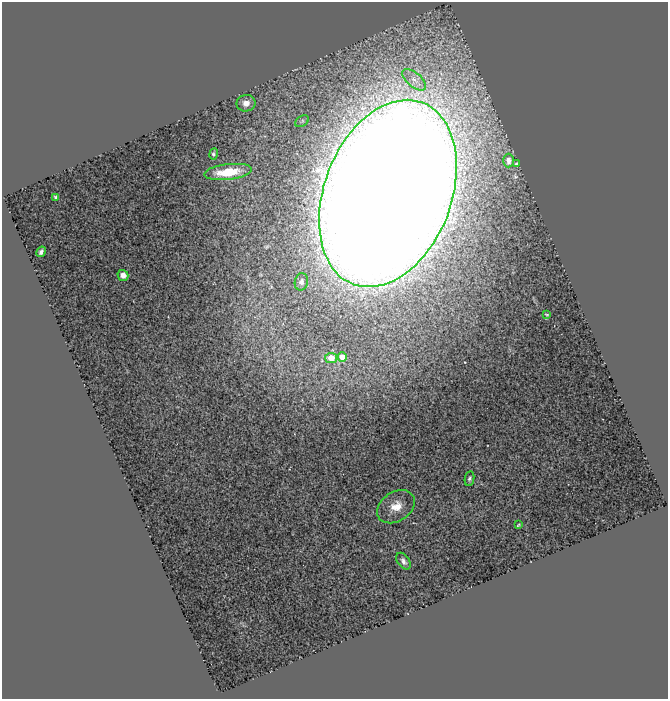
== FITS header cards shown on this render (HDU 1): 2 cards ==
NAXIS1  =                  666
NAXIS2  =                  697

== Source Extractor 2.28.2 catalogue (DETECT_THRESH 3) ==
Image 666 x 697 px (HDU 1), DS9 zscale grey, 1 PNG px = 1 image px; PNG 670 x 701 px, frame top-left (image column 1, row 697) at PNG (2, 2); each listed source drawn as its Kron ellipse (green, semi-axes under 4 px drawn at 4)
Background 1.31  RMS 0.097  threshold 0.291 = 3 sigma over >= 5 px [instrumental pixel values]
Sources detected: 19; all 19 listed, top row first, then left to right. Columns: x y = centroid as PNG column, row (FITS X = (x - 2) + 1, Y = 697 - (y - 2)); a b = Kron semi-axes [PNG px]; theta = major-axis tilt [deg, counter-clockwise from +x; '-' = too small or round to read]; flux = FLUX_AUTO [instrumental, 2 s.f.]
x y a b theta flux
414 80 14 7 -39 55
246 103 9 8 - 61
302 121 7 5 32 12
213 154 5 4 - 18
508 160 7 5 90 31
516 164 3 3 - 50
228 172 24 8 7 290
388 193 97 63 69 80000
56 197 4 3 - 15
41 252 5 3 - 23
123 275 5 5 - 54
301 282 9 6 80 41
547 315 4 2 - 7.7
342 357 4 4 - 100
331 358 6 5 - 210
469 479 7 4 81 18
396 507 20 14 34 140
518 525 4 2 - 8.9
403 561 9 6 -52 33